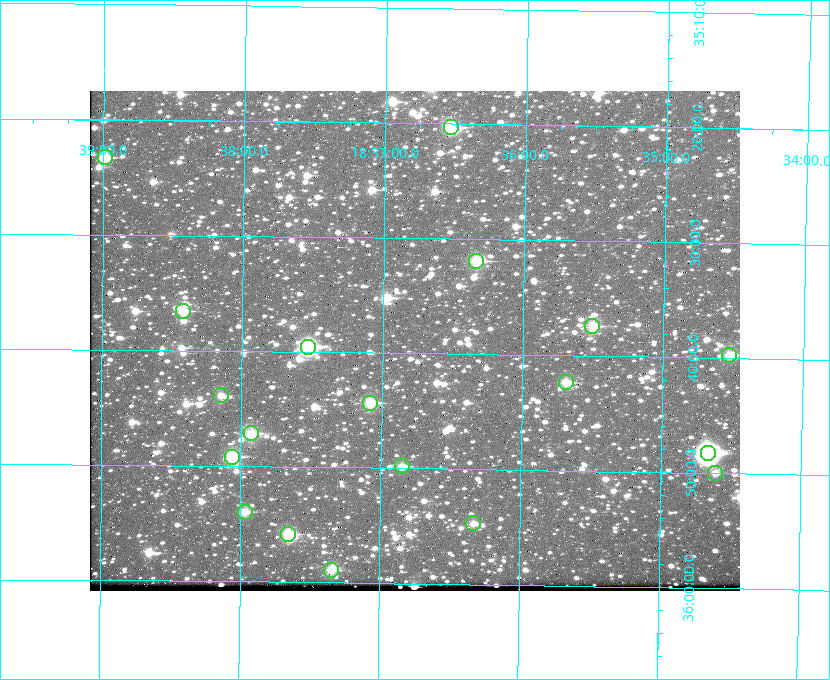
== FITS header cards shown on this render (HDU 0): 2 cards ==
NAXIS1  =                  650 / Width of table row in bytes
NAXIS2  =                  500 / Number of rows in table

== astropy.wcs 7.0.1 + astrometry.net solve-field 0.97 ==
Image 650 x 500 px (HDU 0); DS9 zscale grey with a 90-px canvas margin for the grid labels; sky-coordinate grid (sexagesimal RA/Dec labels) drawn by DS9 from the SOLVED WCS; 19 Tycho-2 reference stars matched to detected sources circled (green)
Header WCS: none
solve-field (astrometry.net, Tycho-2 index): SOLVED blind (the file carries no WCS)
Solved WCS: RA---TAN-SIP/DEC--TAN-SIP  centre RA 18:36:46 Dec +35:39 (279.19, +35.65 deg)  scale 5.21 arcsec/px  FOV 56.5' x 43.4'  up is +179 deg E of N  parity flipped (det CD > 0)
(file carries no celestial WCS; the grid is the blind solution)
Tycho-2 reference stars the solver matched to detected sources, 19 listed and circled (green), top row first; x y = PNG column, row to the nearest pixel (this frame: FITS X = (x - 90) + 1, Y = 500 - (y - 91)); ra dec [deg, ICRS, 3 dp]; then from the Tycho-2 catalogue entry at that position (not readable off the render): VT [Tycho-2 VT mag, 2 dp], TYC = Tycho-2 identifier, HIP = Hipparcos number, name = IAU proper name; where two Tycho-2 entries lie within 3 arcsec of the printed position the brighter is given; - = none
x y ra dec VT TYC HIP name
451 127 279.134 +35.339 9.91 2645-980-1 - -
105 157 279.747 +35.388 10.29 2645-648-1 - -
476 261 279.085 +35.532 9.84 2645-710-1 - -
183 311 279.606 +35.610 10.50 2645-565-1 - -
592 326 278.877 +35.623 10.37 2632-1282-1 - -
308 347 279.382 +35.660 8.88 2649-136-1 91311 -
729 355 278.632 +35.662 10.68 2636-195-1 - -
566 382 278.922 +35.705 10.37 2636-96-1 - -
221 395 279.537 +35.731 11.00 2649-31-1 - -
370 403 279.271 +35.739 10.27 2649-22-1 - -
251 433 279.483 +35.786 9.96 2649-1276-1 - -
708 453 278.667 +35.805 7.78 2636-68-1 91080 -
232 457 279.516 +35.819 10.07 2649-1464-1 - -
402 466 279.212 +35.831 10.99 2649-1529-1 - -
715 473 278.654 +35.833 11.29 2636-133-1 - -
245 512 279.492 +35.899 10.86 2649-1492-1 - -
473 523 279.083 +35.912 11.42 2649-1448-1 - -
288 534 279.414 +35.931 10.32 2649-1381-1 - -
331 570 279.337 +35.982 10.50 2649-1232-1 - -